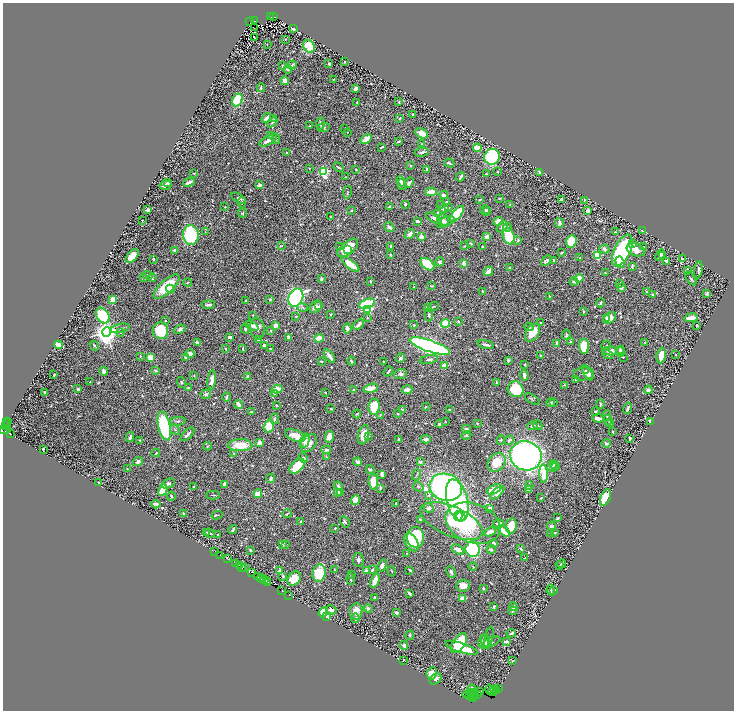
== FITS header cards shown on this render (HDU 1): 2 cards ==
NAXIS1  =                 1463
NAXIS2  =                 1416

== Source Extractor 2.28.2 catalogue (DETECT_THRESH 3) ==
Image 1463 x 1416 px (HDU 1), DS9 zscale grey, zoomed out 1/2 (1 PNG px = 2 x 2 image px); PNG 736 x 712 px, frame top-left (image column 2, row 1415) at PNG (3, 3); each listed source drawn as its Kron ellipse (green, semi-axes under 4 px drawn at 4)
Background 0.902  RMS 0.023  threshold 0.0697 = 3 sigma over >= 5 px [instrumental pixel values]
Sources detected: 787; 71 cannot appear on this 1/2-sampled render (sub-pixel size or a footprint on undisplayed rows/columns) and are neither listed nor drawn; of the other 716, the 500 brightest by FLUX_AUTO listed and drawn (216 fainter detections omitted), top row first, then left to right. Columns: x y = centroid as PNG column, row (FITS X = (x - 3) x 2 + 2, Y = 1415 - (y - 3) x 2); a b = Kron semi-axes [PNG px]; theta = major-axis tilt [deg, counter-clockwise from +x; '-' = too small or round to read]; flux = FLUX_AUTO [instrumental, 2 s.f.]
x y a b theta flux
271 17 4 2 - 310
274 17 3 2 - 400
250 21 2 1 - 91
254 21 2 2 - 270
254 28 2 1 - 3.4
294 29 3 3 - 17
254 38 2 1 - 29
285 39 3 2 - 3.1
267 44 2 2 - 3.1
309 46 7 5 -56 120
345 62 2 2 - 5.3
329 64 3 2 - 8.5
292 65 5 3 - 11
282 66 3 2 - 6.8
288 69 4 4 - 6.6
334 79 3 2 - 3.5
285 81 4 4 - 24
261 88 4 3 - 7.4
356 88 4 3 - 22
237 100 6 5 - 150
399 102 2 2 - 5.4
357 103 3 2 - 3.2
413 114 3 2 - 4.7
266 118 5 3 - 16
274 118 3 3 - 4
399 119 3 2 - 3.5
272 122 6 3 37 5.2
320 123 6 3 88 10
310 126 3 2 - 5.3
323 128 6 4 6 12
345 128 2 2 - 3.7
347 132 2 2 - 3.5
422 133 6 4 -27 43
271 135 4 2 - 4.9
276 139 5 3 - 6
366 139 6 3 32 46
268 140 10 3 29 34
398 141 3 2 - 7.1
421 144 2 2 - 3.1
381 147 3 2 - 5.7
477 148 4 3 - 51
422 152 7 2 11 17
287 153 4 2 - 3.6
492 157 8 7 - 470
449 163 5 2 - 7.9
411 166 3 2 - 3.9
338 167 6 2 -27 6.4
309 168 2 2 - 4.1
356 170 3 2 - 5.2
426 170 3 2 - 7.1
498 171 2 2 - 3.5
324 172 4 3 - 600
540 172 4 3 - 7.5
194 173 4 2 - 4.1
486 174 3 3 - 4.1
346 177 2 2 - 3.5
460 177 5 2 - 10
401 181 5 4 - 15
168 182 3 2 - 4.4
189 182 6 2 22 21
409 183 6 3 50 11
402 184 6 3 -73 8.1
165 185 6 3 14 23
260 185 3 2 - 35
347 192 6 3 79 4.7
431 192 6 3 2 86
444 195 4 3 - 21
238 198 8 4 -34 11
499 198 3 2 - 4.3
480 199 3 2 - 4.3
561 199 3 2 - 5.3
584 200 4 3 - 3.4
447 201 2 2 - 6.8
242 202 5 3 - 6.3
405 204 2 2 - 11
441 205 2 2 - 3.2
510 205 3 3 - 4.1
225 207 2 2 - 3.5
389 207 3 2 - 10
448 207 3 2 - 5.1
443 209 5 4 - 11
148 210 3 2 - 17
351 210 2 2 - 3.5
485 210 5 3 - 6.5
486 211 4 3 - 6
588 211 3 2 - 27
242 213 4 4 - 5.1
437 214 3 3 - 17
457 214 10 4 52 290
330 217 2 2 - 3.5
434 218 9 4 -31 15
142 220 2 2 - 5.8
443 220 6 5 - 10
417 221 3 2 - 12
498 221 5 4 - 30
445 222 9 5 25 14
559 223 4 2 - 27
389 227 5 3 - 9.3
502 227 6 4 37 13
508 227 4 3 - 3.6
642 231 3 2 - 6.7
205 232 4 3 - 3.2
616 232 3 1 - 3.3
410 234 5 3 - 22
191 235 10 8 -79 390
509 236 8 5 -72 150
422 237 2 2 - 110
487 237 3 3 - 37
518 240 3 3 - 6.3
571 241 6 5 - 160
470 243 3 2 - 6.1
633 243 4 3 - 5.2
281 246 3 3 - 3.8
391 246 4 3 - 6.5
465 246 2 2 - 3.9
482 246 2 2 - 3.6
339 247 3 2 - 3.6
644 247 4 3 - 6.4
348 248 12 6 40 140
604 249 5 3 - 11
175 250 3 2 - 16
348 250 4 3 - 36
622 250 17 8 64 800
636 250 9 6 -20 42
562 253 3 2 - 4.5
390 255 4 3 - 4.3
660 255 6 2 63 16
662 255 2 2 - 3.3
132 256 8 4 48 64
597 256 3 3 - 210
580 258 2 2 - 5.4
153 259 4 2 - 3.2
682 259 3 2 - 14
553 260 3 2 - 6.5
546 261 6 4 43 11
666 261 4 2 - 7.4
440 262 4 4 - 11
620 262 6 4 -72 91
464 263 2 2 - 59
350 264 11 3 -38 100
428 264 8 5 -37 200
632 266 4 2 - 9.2
509 267 3 2 - 3.4
687 270 3 2 - 12
698 270 8 2 83 13
488 271 5 3 - 40
605 272 2 2 - 3.5
148 275 5 2 - 5.5
143 278 4 2 - 3.5
152 278 4 3 - 5.3
579 278 4 3 - 54
321 279 3 2 - 7.2
691 279 8 2 -56 7.4
370 281 2 2 - 5.6
188 282 4 2 - 3.2
574 282 4 4 - 6
619 284 3 2 - 7.3
431 286 3 2 - 3.6
167 287 17 6 42 150
414 287 3 2 - 3.8
621 288 3 3 - 9.7
170 289 4 3 - 23
482 291 3 2 - 5.3
646 292 3 2 - 7.3
707 294 3 2 - 6
653 295 3 2 - 9.4
549 297 3 1 - 3.7
296 298 9 7 66 1500
270 299 4 2 - 4.1
112 300 4 3 - 77
245 300 2 2 - 3.5
601 303 4 3 - 4.9
367 304 8 4 18 280
208 305 6 3 5 15
319 306 4 3 - 4.9
433 306 5 2 - 3.7
302 307 5 3 - 6.9
316 307 7 5 44 18
427 307 2 2 - 16
368 309 3 3 - 360
583 312 3 2 - 7.6
253 315 2 2 - 3.8
330 315 2 2 - 7.5
429 315 6 3 -84 13
103 316 8 6 -55 360
296 316 3 2 - 3.1
367 318 3 3 - 3.4
610 318 7 5 39 53
691 318 7 3 8 48
607 319 3 3 - 7.4
165 321 2 2 - 5.9
458 321 2 2 - 6
445 323 5 3 - 250
541 323 3 2 - 7.3
359 324 6 3 44 21
276 325 3 3 - 24
414 325 4 3 - 4
697 325 2 2 - 8.5
252 326 7 4 -26 21
529 327 5 4 - 9
120 328 10 3 14 11
257 328 11 7 -82 26
347 328 5 4 - 17
180 329 6 4 23 12
245 329 5 3 - 8
271 330 3 3 - 5.2
160 331 8 7 - 180
107 332 5 4 - 5000
120 332 4 2 - 3.3
533 333 10 6 54 86
566 335 5 4 - 6.1
230 337 4 2 - 19
289 337 4 3 - 12
319 338 5 4 - 40
258 339 3 3 - 9.3
570 342 3 3 - 5.1
645 342 3 2 - 3.3
197 343 3 2 - 19
556 343 4 2 - 11
486 344 8 3 -12 14
58 345 4 3 - 29
94 346 5 3 - 4.8
264 346 3 3 - 21
430 346 21 5 -18 2100
584 346 7 5 -85 140
606 346 5 3 - 5.7
270 348 2 1 - 3.4
225 349 4 2 - 3.5
243 349 4 2 - 5.9
620 350 4 3 - 9.4
610 351 8 4 -2 27
620 352 5 3 - 9.3
190 354 4 3 - 29
541 355 2 2 - 5.4
608 355 6 3 -30 6.8
661 355 8 4 82 56
676 355 2 2 - 6.8
140 356 2 2 - 4.2
329 356 7 2 -54 29
150 357 4 3 - 52
623 357 2 2 - 3.4
186 358 3 3 - 13
400 358 4 2 - 11
429 360 9 4 10 11
508 360 3 2 - 7.9
321 361 3 2 - 4.1
351 361 4 3 - 7.9
384 361 2 2 - 3.5
525 364 2 2 - 4.1
444 366 2 2 - 120
156 370 4 3 - 5.7
104 371 4 3 - 18
388 371 5 1 - 5
586 371 3 2 - 8.9
588 373 8 4 -61 28
401 374 6 5 - 15
583 374 10 6 3 15
54 375 2 2 - 4.7
194 375 2 2 - 3.7
524 375 5 3 - 23
247 377 4 2 - 30
212 380 10 4 84 30
576 380 3 3 - 5.4
90 382 3 2 - 3.5
181 382 5 3 - 7.1
496 383 3 2 - 5
564 385 4 2 - 3.5
188 388 3 2 - 6
371 388 7 4 14 36
78 389 3 2 - 10
277 389 5 3 - 80
516 389 8 7 - 140
354 390 3 2 - 5.6
407 390 5 3 - 24
648 390 4 4 - 12
325 392 2 2 - 3.8
45 393 4 2 - 6
206 394 5 5 - 9.5
274 394 3 3 - 4
227 397 5 2 - 7.2
532 399 8 3 -34 5.7
553 402 4 3 - 4.1
550 403 4 3 - 7.3
600 404 5 2 - 5.6
238 405 5 3 - 19
277 406 4 2 - 4.2
426 406 4 3 - 3.1
374 407 8 5 82 150
628 408 6 2 72 9.8
330 409 3 2 - 4.5
402 409 4 3 - 5.6
449 410 2 2 - 5.3
251 411 3 2 - 5.7
595 411 3 2 - 4.3
357 414 4 2 - 4.1
397 414 3 2 - 3.9
380 415 4 2 - 3.9
607 415 5 2 - 6.1
598 418 6 3 -8 32
275 419 5 3 - 9.1
608 420 5 4 - 5.7
178 421 8 4 1 10
650 421 2 2 - 7.2
7 422 2 1 - 62
445 422 3 2 - 3.3
7 423 5 2 - 270
477 423 4 4 - 4.8
610 423 4 2 - 8.2
439 424 4 4 - 6.5
538 425 5 2 - 3.9
5 426 3 2 - 310
164 426 15 6 -78 410
269 426 6 5 - 140
532 426 5 4 - 12
466 429 4 3 - 20
5 430 6 3 14 180
175 430 5 2 - 4.6
612 432 3 2 - 5.6
11 434 2 1 - 630
187 434 8 2 45 14
295 435 10 5 -22 66
363 435 10 5 77 58
466 435 5 3 - 6.2
369 436 3 3 - 5
130 437 5 2 - 9.6
329 437 6 4 77 46
630 438 3 2 - 17
398 439 3 3 - 9.7
426 439 5 3 - 15
140 440 2 2 - 4.2
305 440 7 4 74 58
501 440 5 3 - 5.7
509 440 5 2 - 6.5
259 443 4 3 - 29
309 443 10 7 50 38
606 443 4 4 - 11
240 445 12 6 0 100
207 446 4 2 - 4
43 449 3 2 - 8.5
326 450 4 3 - 11
156 453 4 2 - 3.4
234 453 3 2 - 4.4
526 456 16 14 -19 2000
327 457 3 2 - 3.4
303 458 5 4 - 6.7
138 462 5 4 - 13
358 462 4 4 - 16
420 462 4 3 - 12
496 462 10 8 51 83
554 464 3 3 - 4.1
297 466 9 5 45 130
552 466 6 4 72 10
556 466 4 3 - 4.6
127 469 3 2 - 4.4
370 469 4 4 - 7.9
382 474 4 3 - 24
544 474 9 3 -87 100
417 475 5 2 - 4.9
271 478 5 3 - 13
99 482 3 2 - 7.4
373 482 8 4 -85 83
168 483 7 4 20 10
224 484 4 2 - 24
338 486 4 3 - 8.5
418 486 6 4 -36 6.5
529 486 4 3 - 6.3
194 487 2 2 - 3.3
446 487 16 13 -19 1600
380 488 4 2 - 6.2
494 489 8 3 25 120
528 489 4 3 - 10
163 490 6 4 63 70
338 492 3 3 - 40
341 492 4 3 - 4.6
497 493 8 4 40 41
258 494 4 3 - 53
213 495 7 2 0 5.4
429 495 4 4 - 9
171 496 4 3 - 8.3
541 498 3 2 - 4
605 498 8 5 67 140
355 500 5 4 - 51
457 500 21 10 -75 810
396 503 3 2 - 4.7
156 504 4 3 - 16
429 508 5 4 - 13
490 508 3 2 - 23
183 513 2 2 - 7.9
287 513 4 2 - 3.9
217 515 5 2 - 3.8
458 516 5 3 - 470
461 517 5 4 - 440
558 518 3 2 - 6.6
420 519 3 2 - 4.1
301 521 4 3 - 5
451 521 33 15 -24 330
345 522 6 3 -59 8.3
473 523 28 19 -20 210
498 523 5 3 - 18
511 526 7 5 80 93
551 526 5 4 - 12
335 528 2 2 - 5.1
233 530 5 2 - 8.5
504 531 7 3 -40 63
207 532 2 2 - 4
490 532 6 3 23 40
555 532 3 2 - 3.4
209 533 5 2 - 10
551 534 2 2 - 4.3
218 535 2 2 - 8.4
416 537 10 8 -89 210
412 542 10 6 -58 140
494 543 3 3 - 16
282 544 3 2 - 5.5
286 544 4 3 - 3.7
458 549 7 3 -29 33
473 549 8 7 - 460
491 549 4 4 - 8.1
521 549 4 2 - 9.8
250 550 3 2 - 4.8
214 552 3 1 - 43
407 553 3 2 - 3.5
220 555 2 1 - 63
525 558 3 2 - 4.8
227 559 3 2 - 56
358 560 7 5 85 12
235 564 3 2 - 210
561 564 5 3 - 7.4
382 565 6 3 71 20
560 565 3 2 - 3.6
239 566 3 2 - 190
473 566 4 2 - 3.8
242 568 2 1 - 53
244 568 2 1 - 79
334 570 4 2 - 3.5
366 570 4 3 - 23
372 570 4 3 - 10
410 570 3 2 - 6.7
280 571 4 3 - 31
391 571 5 2 - 3.2
251 572 4 3 - 310
451 572 6 3 -65 12
319 573 9 6 82 210
351 574 4 3 - 4.4
283 576 3 3 - 9.6
257 577 3 2 - 270
261 579 4 2 - 380
294 579 8 6 48 94
351 579 6 2 -82 5.1
265 580 4 1 - 190
266 581 3 2 - 200
375 581 7 3 67 53
268 582 2 1 - 54
463 586 7 6 - 40
483 588 4 3 - 4.4
551 590 5 2 - 6.7
554 590 4 2 - 5.1
282 591 2 2 - 140
409 594 4 2 - 13
289 595 2 1 - 56
374 597 2 2 - 9.6
462 599 4 3 - 50
494 607 3 2 - 9.2
514 607 4 3 - 25
368 608 4 4 - 8.9
331 610 5 4 - 19
356 611 8 6 82 44
513 611 4 2 - 5.2
323 612 5 4 - 7.9
396 613 2 2 - 45
326 616 4 3 - 140
355 618 4 3 - 4.8
511 633 4 2 - 9.4
410 635 5 4 - 5.9
489 638 11 4 78 9
484 641 7 5 69 30
486 642 7 3 -57 27
491 642 10 4 24 9.3
506 642 4 2 - 10
459 643 11 6 56 200
404 645 4 4 - 12
461 648 17 4 -18 130
403 660 2 2 - 3.9
513 661 3 2 - 3.3
432 673 6 5 - 42
435 679 6 5 - 22
499 688 3 1 - 80
472 689 4 3 - 25
494 689 2 1 - 120
490 690 5 4 - 430
497 690 2 1 - 91
480 691 3 2 - 94
493 692 4 1 - 180
470 693 8 2 14 340
474 693 2 1 - 31
477 694 3 2 - 240
470 696 2 1 - 70
471 696 2 1 - 62
475 696 2 1 - 64
473 697 4 1 - 120
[216 fainter detections neither listed nor drawn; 71 sub-pixel or undisplayed-footprint detections neither listed nor drawn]